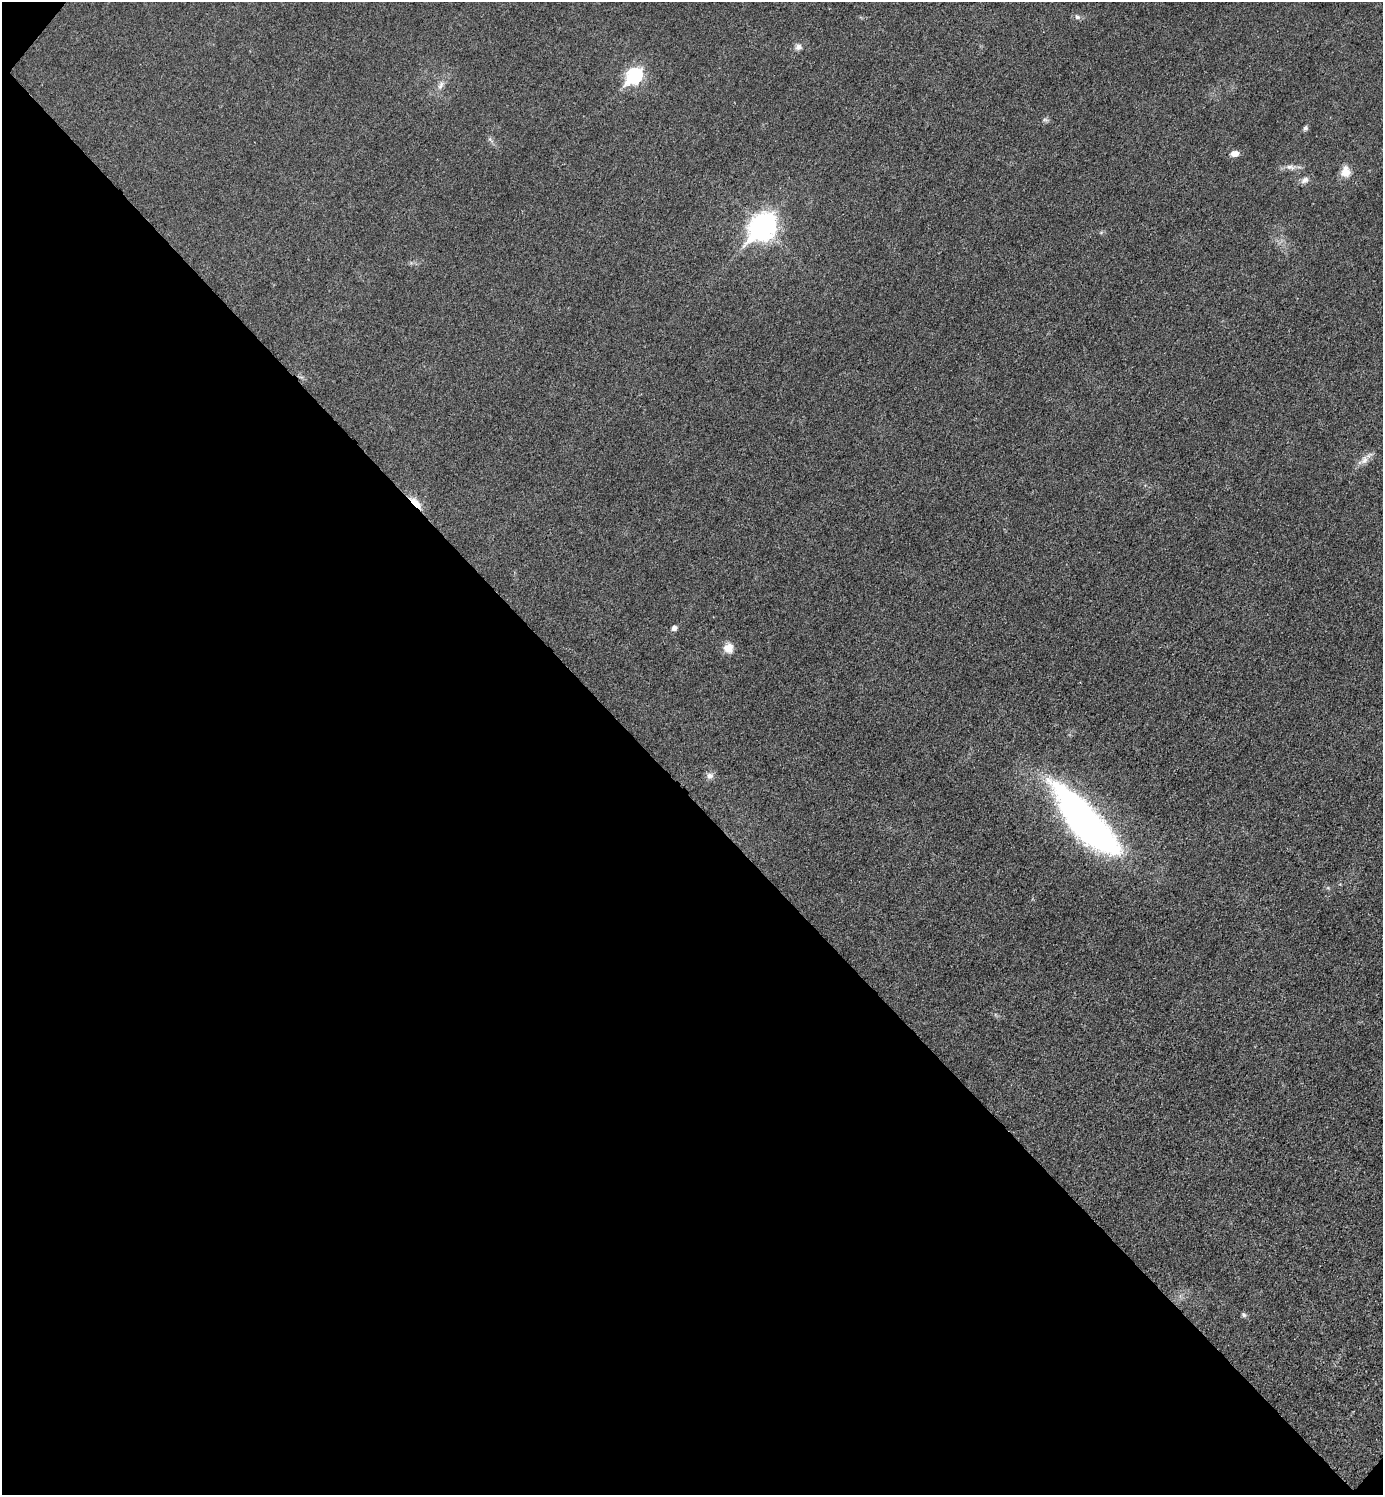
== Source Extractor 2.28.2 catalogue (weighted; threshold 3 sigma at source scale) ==
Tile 9 of 4 x 4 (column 1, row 3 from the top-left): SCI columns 301-1681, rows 1497-2989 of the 5981 x 5980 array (HDU 1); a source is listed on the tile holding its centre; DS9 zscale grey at full resolution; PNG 1385 x 1497 px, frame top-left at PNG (2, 2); no overlay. Shown black and unused: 47% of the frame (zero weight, under 3 of 4 exposures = <1% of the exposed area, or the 3 px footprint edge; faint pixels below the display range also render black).
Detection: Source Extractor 2.28.2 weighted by HDU 2 'WHT'; one run over the whole footprint, this tile lists its part. Background 0.0332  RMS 0.0048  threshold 0.0216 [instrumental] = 3 sigma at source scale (4.5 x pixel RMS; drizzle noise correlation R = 1.50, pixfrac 1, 0.05/0.05 arcsec/px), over >= 5 px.
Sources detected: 19; all 19 listed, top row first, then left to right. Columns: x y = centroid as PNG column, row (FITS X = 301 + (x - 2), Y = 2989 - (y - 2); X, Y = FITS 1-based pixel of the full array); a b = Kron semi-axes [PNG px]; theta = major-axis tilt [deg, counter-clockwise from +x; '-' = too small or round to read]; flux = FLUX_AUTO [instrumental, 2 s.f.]
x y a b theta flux
1077 17 8 6 -43 1.5
798 47 8 7 - 2.1
634 76 9 7 45 93
441 85 15 7 65 3.1
1045 120 7 4 -1 0.97
1305 128 7 6 - 1.1
490 139 10 5 -47 1.3
1234 154 9 6 5 3.5
1290 167 15 7 -9 3
1345 172 14 11 -89 5.6
1305 180 11 8 32 2.3
762 227 12 9 46 420
1364 460 13 9 57 3.5
415 502 18 7 -43 7.3
674 628 6 5 - 2.1
728 648 13 12 - 4.9
710 776 10 8 7 2.4
1084 820 94 29 -49 190
1244 1315 7 5 -46 0.97
Overlapping masked pixels (flux is a lower limit): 1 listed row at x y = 415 502